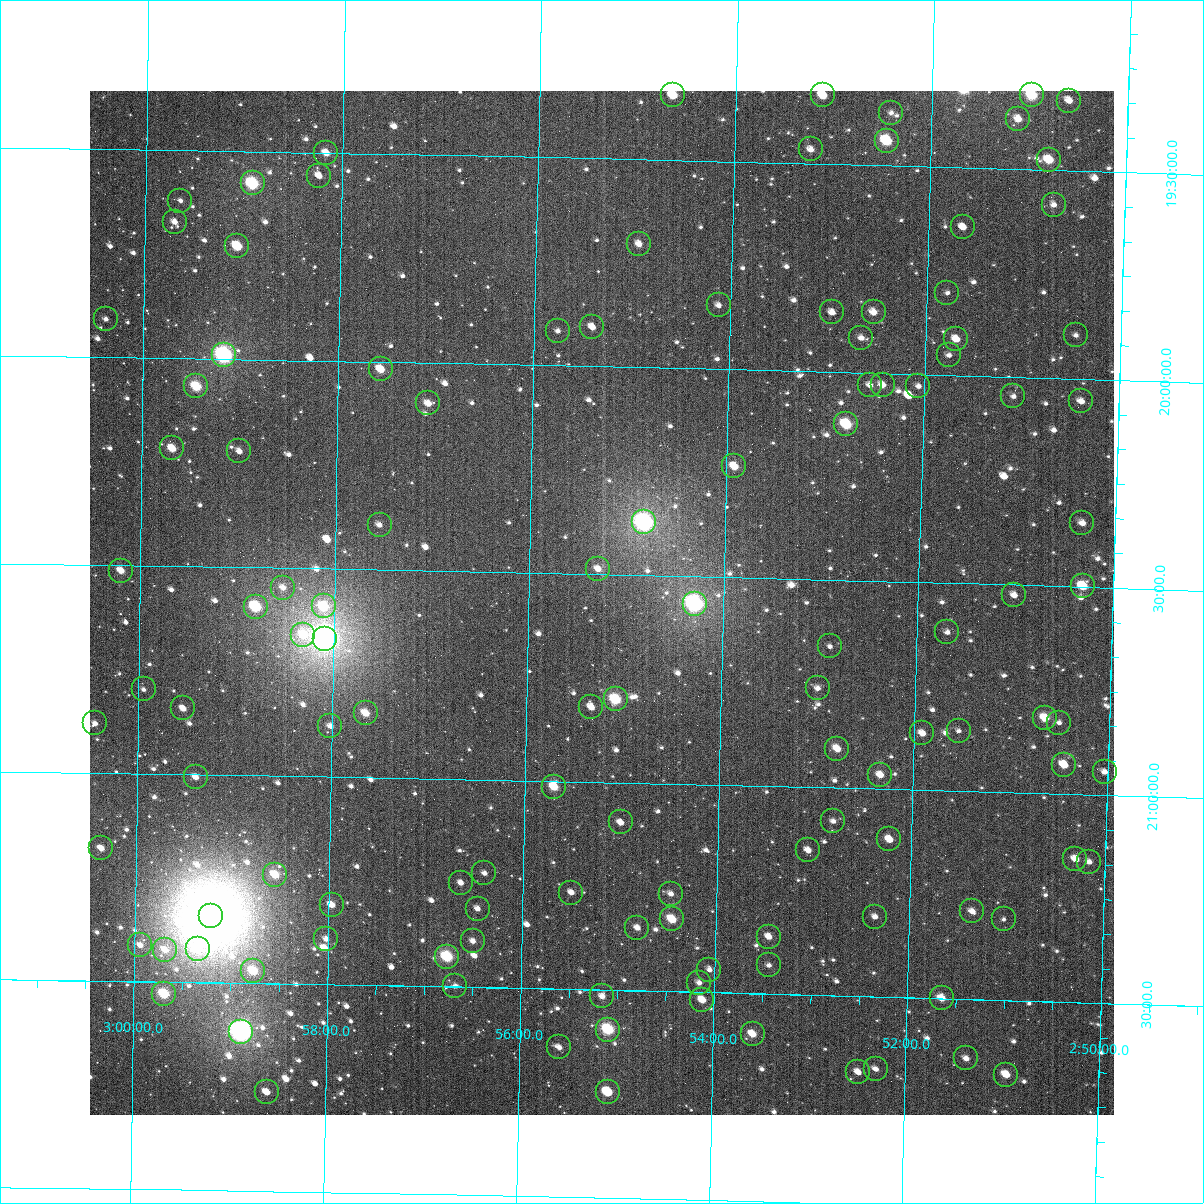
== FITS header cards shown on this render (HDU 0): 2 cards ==
NAXIS1  =                 1024
NAXIS2  =                 1024

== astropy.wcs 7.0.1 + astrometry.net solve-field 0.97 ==
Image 1024 x 1024 px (HDU 0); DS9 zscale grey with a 90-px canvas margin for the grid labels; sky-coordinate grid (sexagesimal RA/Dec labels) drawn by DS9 from the SOLVED WCS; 121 Tycho-2 reference stars matched to detected sources circled (green)
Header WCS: RA---TAN-SIP/DEC--TAN-SIP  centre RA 02:55:15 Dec +20:34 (43.81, +20.57 deg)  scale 8.66 arcsec/px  FOV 147.8' x 147.9'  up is +179 deg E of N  parity flipped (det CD > 0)
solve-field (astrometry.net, Tycho-2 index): VERIFIED the header's WCS against the Tycho-2 star catalogue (verified at 6 index scales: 13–121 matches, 0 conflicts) and refined it, rather than solving blind
Solved WCS: RA---TAN-SIP/DEC--TAN-SIP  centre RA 02:55:15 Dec +20:34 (43.81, +20.57 deg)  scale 8.66 arcsec/px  FOV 147.8' x 147.9'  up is +179 deg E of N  parity flipped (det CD > 0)
The solver's refit moves the header's centre by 0.078 arcsec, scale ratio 1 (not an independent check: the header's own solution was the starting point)
Tycho-2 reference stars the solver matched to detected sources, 121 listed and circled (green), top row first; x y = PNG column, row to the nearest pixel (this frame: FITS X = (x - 90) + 1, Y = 1024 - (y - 91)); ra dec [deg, ICRS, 3 dp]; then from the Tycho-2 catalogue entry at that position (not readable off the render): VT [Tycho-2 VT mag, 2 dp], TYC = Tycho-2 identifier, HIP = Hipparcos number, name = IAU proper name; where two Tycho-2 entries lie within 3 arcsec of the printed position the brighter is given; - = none
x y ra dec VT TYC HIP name
673 95 43.659 +19.344 10.18 1227-564-1 - -
823 95 43.277 +19.335 9.86 1227-585-1 - -
1032 95 42.744 +19.321 9.08 1227-966-1 - -
1069 101 42.649 +19.332 11.55 1226-1655-1 - -
891 113 43.103 +19.372 12.11 1227-136-1 - -
1018 119 42.778 +19.379 10.65 1227-13-1 - -
887 141 43.112 +19.440 8.97 1227-617-1 - -
811 149 43.304 +19.466 11.02 1227-457-1 - -
326 153 44.540 +19.500 10.63 1227-1330-1 - -
1049 160 42.696 +19.476 9.89 1227-997-1 - -
319 176 44.557 +19.555 11.72 1227-870-1 - -
253 183 44.727 +19.576 8.44 1227-642-1 13893 -
180 201 44.911 +19.621 11.94 1227-744-1 - -
1054 205 42.681 +19.584 11.89 1227-1120-1 - -
175 222 44.924 +19.672 11.20 1227-577-1 - -
963 227 42.911 +19.643 11.27 1227-352-1 - -
639 244 43.738 +19.704 10.85 1227-454-1 - -
237 246 44.763 +19.728 9.50 1227-116-1 - -
947 293 42.946 +19.802 12.10 1227-147-1 - -
719 305 43.530 +19.847 11.44 1227-460-1 - -
832 312 43.239 +19.857 11.15 1227-469-1 - -
874 312 43.133 +19.854 10.68 1227-449-1 - -
106 319 45.097 +19.908 11.91 1227-51-1 - -
592 327 43.852 +19.906 11.48 1227-297-1 - -
558 331 43.940 +19.917 11.48 1227-87-1 - -
1076 335 42.615 +19.895 11.68 1226-1345-1 - -
861 338 43.163 +19.916 11.71 1227-550-1 - -
956 339 42.920 +19.913 10.67 1227-417-1 - -
224 355 44.793 +19.990 7.38 1227-27-1 13913 -
949 355 42.938 +19.952 12.25 1227-603-1 - -
381 369 44.391 +20.018 10.03 1230-665-1 - -
870 385 43.138 +20.029 11.86 1230-814-1 - -
883 385 43.105 +20.028 11.01 1230-782-1 - -
196 386 44.863 +20.067 9.38 1230-853-1 - -
918 386 43.014 +20.029 11.67 1230-673-1 - -
1013 396 42.770 +20.047 12.00 1230-889-1 - -
1081 401 42.595 +20.054 11.28 1229-886-1 - -
428 403 44.268 +20.098 10.73 1230-907-1 - -
846 424 43.195 +20.125 9.00 1230-724-1 13418 -
172 448 44.922 +20.216 10.55 1230-772-1 - -
239 451 44.750 +20.221 11.34 1230-723-1 - -
734 466 43.480 +20.233 10.20 1230-767-1 - -
644 522 43.708 +20.373 7.12 1230-816-1 13571 -
1082 523 42.584 +20.346 11.66 1229-669-1 - -
380 525 44.386 +20.392 11.85 1230-510-1 - -
598 569 43.824 +20.487 11.28 1230-643-1 - -
121 571 45.048 +20.513 10.65 1230-722-1 - -
1083 586 42.577 +20.498 10.00 1229-752-1 13229 -
283 588 44.632 +20.547 11.63 1230-511-1 - -
1014 595 42.753 +20.525 11.28 1230-507-1 - -
695 604 43.573 +20.566 7.26 1230-1048-1 13532 -
324 606 44.527 +20.591 9.54 1230-432-1 - -
256 607 44.701 +20.594 9.10 1230-970-1 - -
947 632 42.922 +20.619 12.38 1230-762-1 - -
303 635 44.577 +20.660 10.27 1230-713-1 - -
325 639 44.522 +20.669 5.84 1230-1425-1 13834 -
830 646 43.223 +20.660 11.94 1230-606-1 - -
818 688 43.252 +20.762 12.11 1230-868-1 - -
144 689 44.986 +20.798 11.80 1230-655-1 - -
616 699 43.771 +20.800 8.88 1230-600-1 - -
591 707 43.833 +20.820 11.00 1230-893-1 - -
183 708 44.883 +20.842 11.19 1230-987-1 - -
366 713 44.413 +20.846 10.34 1230-783-1 - -
1045 718 42.665 +20.818 9.96 1229-1083-1 - -
95 723 45.109 +20.881 11.95 1230-867-1 - -
1059 723 42.629 +20.828 11.88 1229-777-1 - -
330 726 44.503 +20.878 11.76 1230-552-1 - -
959 731 42.886 +20.855 12.47 1230-914-1 - -
922 733 42.980 +20.863 11.03 1230-1065-1 - -
837 749 43.198 +20.906 10.54 1230-952-1 - -
1064 765 42.613 +20.929 10.44 1229-1070-1 - -
1105 772 42.508 +20.943 11.49 1229-801-1 - -
880 775 43.085 +20.966 10.78 1230-826-1 - -
196 777 44.848 +21.007 11.27 1230-576-1 - -
554 787 43.925 +21.014 9.88 1230-854-1 - -
833 821 43.203 +21.080 13.19 1230-976-1 - -
621 822 43.750 +21.096 10.90 1230-1055-1 - -
889 839 43.057 +21.121 11.10 1230-820-1 - -
101 848 45.090 +21.181 10.77 1230-742-1 - -
808 850 43.266 +21.152 11.42 1230-609-1 - -
1075 859 42.576 +21.155 10.94 1229-885-1 - -
1089 862 42.541 +21.161 11.63 1229-692-1 - -
484 873 44.100 +21.225 12.05 1230-458-1 - -
275 875 44.640 +21.238 9.82 1230-550-1 - -
461 883 44.160 +21.249 11.54 1230-771-1 - -
571 893 43.874 +21.267 11.51 1230-416-1 - -
671 894 43.616 +21.265 12.51 1230-630-1 - -
332 905 44.492 +21.308 10.62 1230-616-1 - -
478 909 44.115 +21.311 11.46 1230-784-1 - -
972 911 42.838 +21.288 11.16 1230-426-1 - -
211 916 44.803 +21.340 5.17 1230-1424-1 13914 -
875 917 43.089 +21.307 11.46 1230-1009-1 - -
672 919 43.612 +21.326 9.82 1230-999-1 - -
1004 919 42.757 +21.305 12.39 1230-620-1 - -
637 928 43.702 +21.348 11.35 1230-428-1 - -
769 937 43.362 +21.362 11.45 1230-716-1 - -
326 939 44.505 +21.390 11.17 1230-400-1 - -
473 941 44.126 +21.389 11.48 1230-1018-1 - -
140 945 44.985 +21.413 11.92 1230-355-1 - -
198 949 44.835 +21.421 10.95 1230-331-1 - -
165 950 44.921 +21.423 11.13 1230-308-1 - -
447 957 44.192 +21.428 8.82 1230-302-1 13723 -
769 965 43.360 +21.431 12.41 1230-635-1 - -
709 970 43.513 +21.445 11.57 1230-650-1 - -
253 971 44.691 +21.471 9.50 1230-369-1 - -
699 983 43.539 +21.477 12.12 1230-698-1 - -
455 986 44.170 +21.497 11.64 1230-216-1 - -
164 994 44.922 +21.529 9.07 1230-167-1 - -
602 996 43.789 +21.515 11.30 1230-451-1 - -
942 998 42.910 +21.499 10.68 1230-1054-1 - -
702 1000 43.529 +21.518 10.78 1230-549-1 - -
608 1030 43.770 +21.595 8.74 1230-821-1 13589 -
241 1032 44.721 +21.618 6.76 1230-912-1 13892 -
753 1034 43.397 +21.598 10.38 1230-922-1 - -
559 1047 43.897 +21.640 11.34 1230-1050-1 - -
966 1058 42.843 +21.642 11.65 1230-584-1 - -
876 1069 43.076 +21.674 12.44 1230-1030-1 - -
858 1072 43.122 +21.682 11.33 1230-437-1 - -
1006 1075 42.738 +21.678 10.23 1230-686-1 - -
267 1092 44.652 +21.761 11.07 1230-199-1 - -
608 1092 43.769 +21.745 10.05 1230-1401-1 - -